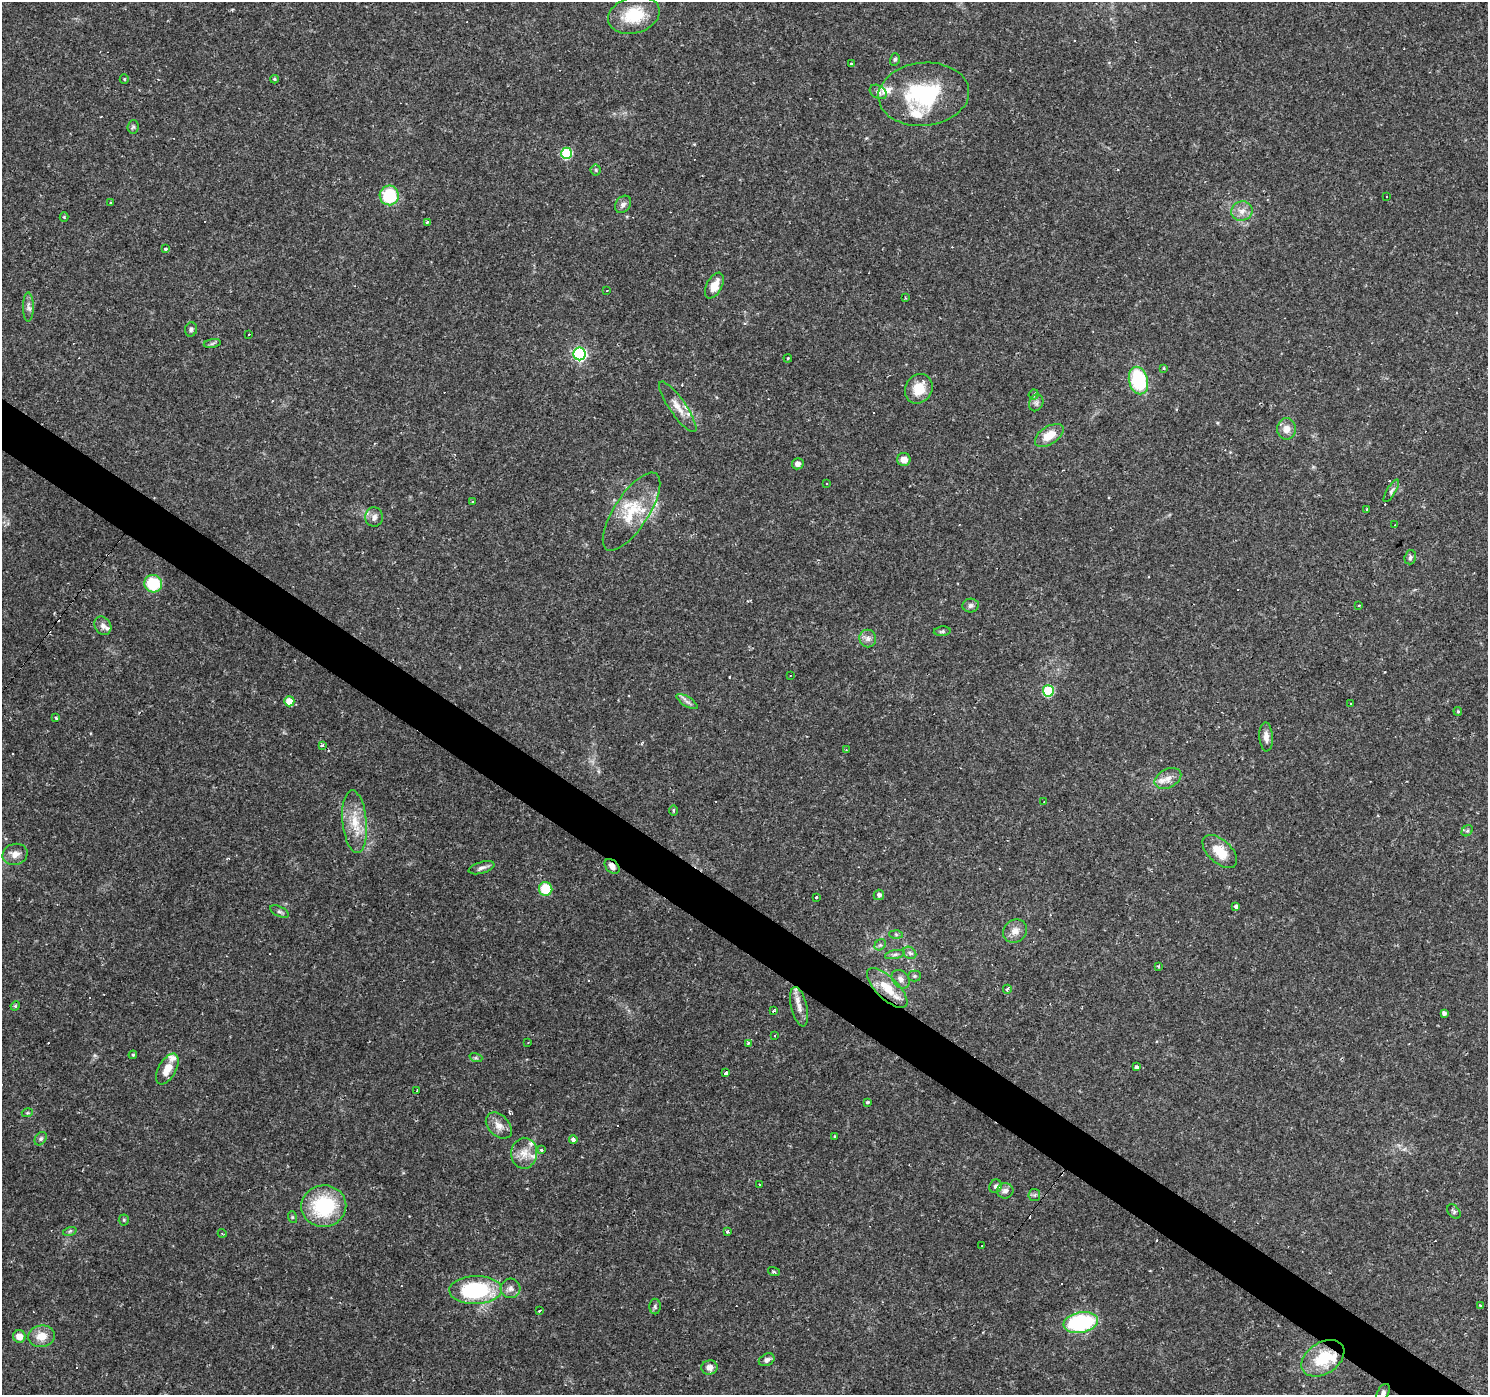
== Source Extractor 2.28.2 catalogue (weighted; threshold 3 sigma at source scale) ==
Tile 6 of 4 x 4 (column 2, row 2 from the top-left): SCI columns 1489-2974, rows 3031-4423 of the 5945 x 5993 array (HDU 1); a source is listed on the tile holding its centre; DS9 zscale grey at full resolution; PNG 1490 x 1397 px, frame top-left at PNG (2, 2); each listed source drawn as its Kron ellipse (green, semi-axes under 4 px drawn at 4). Shown black and unused: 3% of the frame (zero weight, under 2 of 3 exposures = <1% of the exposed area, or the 3 px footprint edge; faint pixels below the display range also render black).
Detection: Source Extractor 2.28.2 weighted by HDU 2 'WHT'; one run over the whole footprint, this tile lists its part. Background 0.0655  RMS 0.0042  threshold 0.0191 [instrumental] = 3 sigma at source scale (4.5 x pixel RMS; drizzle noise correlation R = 1.50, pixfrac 1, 0.0396/0.0396 arcsec/px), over >= 5 px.
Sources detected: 175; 32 cosmic-ray / hot-pixel residue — neither listed nor drawn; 12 inside a brighter listed object's ellipse — not listed separately; the other 131 listed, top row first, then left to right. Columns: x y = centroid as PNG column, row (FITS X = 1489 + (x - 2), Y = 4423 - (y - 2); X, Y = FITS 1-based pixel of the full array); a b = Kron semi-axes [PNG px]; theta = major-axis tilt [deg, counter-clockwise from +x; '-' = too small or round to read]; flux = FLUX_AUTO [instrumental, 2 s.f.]
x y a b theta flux
634 15 26 18 16 16
895 59 6 5 - 0.74
851 64 3 3 - 0.44
124 79 5 4 - 0.43
274 79 4 4 - 0.54
878 92 9 6 -32 1.6
924 94 45 31 5 40
133 127 7 5 84 0.74
567 153 5 5 - 30
596 170 5 5 - 0.7
389 195 10 9 - 22
1387 196 2 2 - 0.37
111 202 3 3 - 2
623 204 9 7 50 1.6
1242 211 10 9 - 3.4
64 217 4 4 - 0.5
427 222 3 3 - 0.86
165 249 3 3 - 0.76
714 286 14 7 62 5.4
607 291 3 2 - 0.53
905 298 3 2 - 0.34
28 307 14 5 -90 1.8
191 329 7 6 - 1
249 335 3 2 - 0.52
212 343 8 4 10 0.89
580 354 6 6 - 77
788 358 4 3 - 0.38
1164 368 4 3 - 0.5
1138 380 14 9 -77 33
919 389 15 13 58 8.7
1034 395 5 5 - 0.86
1036 403 9 7 65 1.3
678 407 30 8 -55 5.2
1286 429 11 9 -90 3.4
1049 435 16 9 33 7.1
904 460 6 6 - 3.5
798 464 6 5 - 1.7
827 483 3 2 - 0.4
1391 491 13 4 59 1.3
472 502 3 2 - 0.55
1366 510 3 3 - 1.4
632 512 45 17 57 17
374 517 9 9 - 2
1395 525 2 2 - 0.32
1410 557 7 5 72 1.1
153 584 9 8 - 19
1359 605 3 2 - 0.96
971 606 8 7 - 1.3
103 626 10 8 -56 1.9
942 631 8 4 5 0.74
868 639 9 8 - 2
790 675 2 2 - 0.35
1048 691 5 5 - 31
289 701 5 5 - 6.1
687 702 12 5 -31 1.6
1350 703 3 3 - 1.1
1458 711 4 3 - 0.52
56 718 4 3 - 0.62
1266 737 14 7 -87 2.6
322 745 4 3 - 1.6
846 750 4 3 - 0.4
1168 778 14 9 27 3.5
1044 802 2 2 - 0.2
673 810 5 3 - 0.56
355 822 31 12 -85 10
1467 831 6 5 - 0.84
1220 852 21 11 -43 9
15 854 12 10 15 3.6
612 866 9 6 -47 2.3
482 868 13 5 16 1.7
546 889 7 6 - 13
879 895 5 5 - 1.4
816 897 3 3 - 0.76
1236 906 4 3 - 2.3
279 912 10 5 -25 1.1
1015 931 12 11 - 3.5
896 934 7 4 -2 0.71
880 945 6 5 - 0.83
910 953 7 5 -36 1.1
895 954 10 4 11 1.1
1158 966 3 3 - 0.37
915 976 6 5 - 0.77
901 979 10 8 -47 2.2
887 988 26 11 -44 11
1007 989 4 3 - 2.1
15 1006 5 4 - 0.53
799 1007 20 8 -76 3.4
773 1010 3 3 - 0.87
1444 1013 4 4 - 1.3
775 1036 3 3 - 0.44
528 1042 2 2 - 0.35
748 1043 4 3 - 0.83
133 1055 4 4 - 0.53
476 1058 6 4 -17 0.74
1136 1067 4 3 - 2.7
167 1069 17 8 61 5.9
725 1073 4 3 - 13
417 1091 3 2 - 0.53
867 1102 4 3 - 0.55
27 1113 5 3 - 0.49
499 1126 15 10 -46 3.8
834 1136 3 3 - 0.38
41 1139 7 5 56 0.85
573 1140 4 3 - 1.9
541 1150 4 3 - 0.62
524 1153 15 13 83 5
760 1184 3 3 - 0.83
995 1186 7 6 - 1.2
1005 1191 8 7 - 1.7
1034 1195 6 6 - 0.77
324 1206 22 21 - 31
1454 1212 8 5 -51 0.88
292 1217 6 4 -72 0.49
124 1220 5 5 - 0.6
70 1231 7 4 18 0.62
728 1231 3 3 - 0.84
222 1233 4 3 - 0.32
982 1245 2 2 - 0.26
774 1272 6 3 -18 0.59
511 1288 10 9 - 2.2
476 1290 26 14 1 44
655 1306 8 5 -89 0.88
1481 1306 3 3 - 2
540 1311 3 2 - 0.63
1081 1323 17 10 10 43
19 1336 6 6 - 3.8
41 1336 13 11 7 5.7
1323 1358 23 15 33 18
767 1360 8 6 26 1.5
709 1367 8 7 - 2.7
1383 1393 10 5 62 1.4
Overlapping masked pixels (flux is a lower limit): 3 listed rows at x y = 612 866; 887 988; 1323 1358
Isophote crosses this tile's border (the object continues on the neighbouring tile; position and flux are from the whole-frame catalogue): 1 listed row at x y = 1383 1393